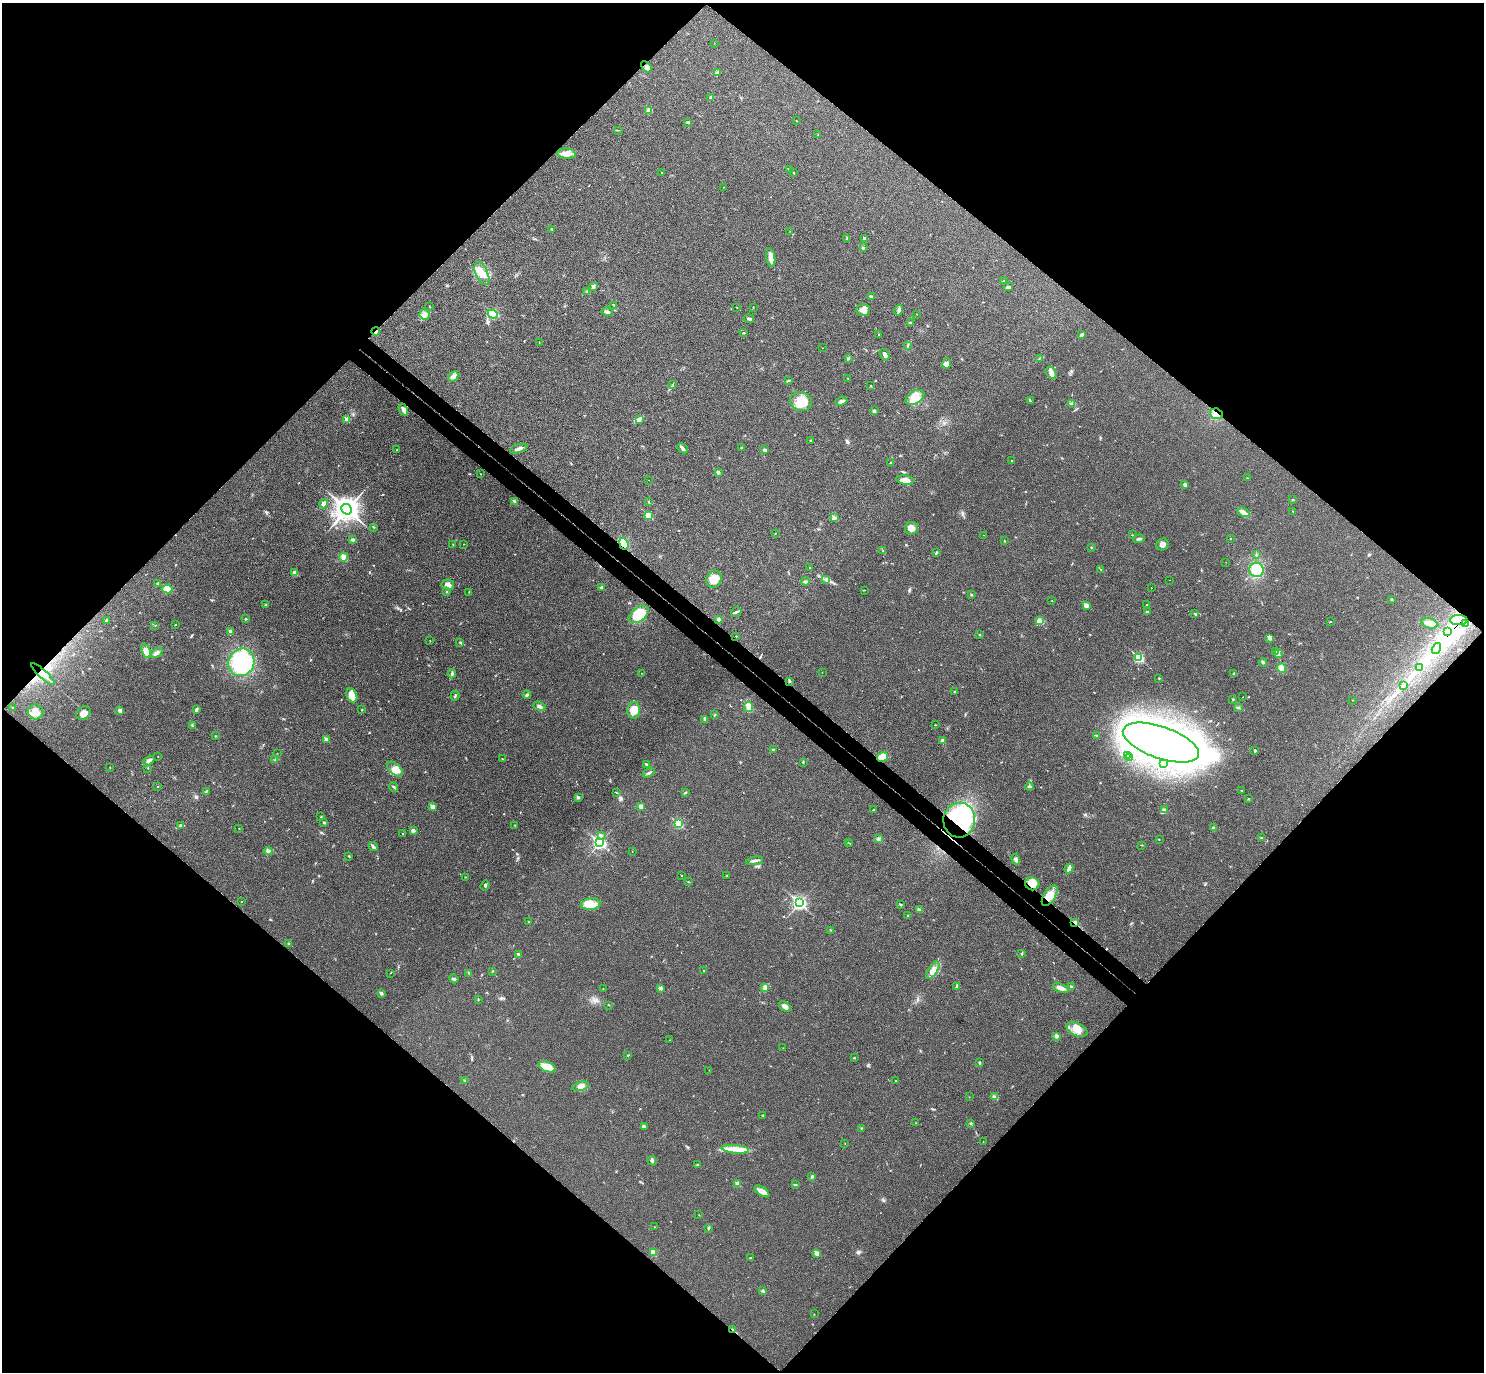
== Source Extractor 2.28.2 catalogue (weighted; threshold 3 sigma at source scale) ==
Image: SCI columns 42-5968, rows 201-5679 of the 6013 x 6020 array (HDU 1 of 3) = the unmasked area's bounding box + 8 px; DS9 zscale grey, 4 x 4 block average (1 PNG px = mean of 4 x 4 image px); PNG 1486 x 1374 px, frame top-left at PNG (2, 3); each listed source drawn as its Kron ellipse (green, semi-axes under 4 px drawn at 4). Shown black and unused: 51% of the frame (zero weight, under 3 of 4 exposures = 6% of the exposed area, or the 3 px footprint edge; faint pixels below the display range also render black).
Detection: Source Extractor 2.28.2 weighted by HDU 2 'WHT'. Background 0.0295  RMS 0.0047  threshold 0.0214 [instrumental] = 3 sigma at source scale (4.5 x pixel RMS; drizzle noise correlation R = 1.50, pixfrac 1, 0.05/0.05 arcsec/px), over >= 5 px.
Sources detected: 342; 5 inside a brighter object's white glare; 3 cosmic-ray / hot-pixel residue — neither listed nor drawn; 3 coinciding with a brighter row at this scale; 10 inside a brighter listed object's ellipse — not listed separately; the other 321 listed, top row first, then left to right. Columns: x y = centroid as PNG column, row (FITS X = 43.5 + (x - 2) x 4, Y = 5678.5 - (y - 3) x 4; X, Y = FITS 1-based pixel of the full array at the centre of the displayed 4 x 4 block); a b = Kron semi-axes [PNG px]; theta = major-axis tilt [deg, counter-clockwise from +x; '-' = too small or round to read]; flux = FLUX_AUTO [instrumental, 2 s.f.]
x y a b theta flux
714 43 2 2 - 0.62
646 67 6 4 -45 8.3
717 72 3 2 - 3.5
710 97 2 2 - 1.3
649 110 4 4 - 13
796 121 2 2 - 0.87
688 122 3 2 - 2.6
618 130 2 2 - 0.81
818 135 3 2 - 1.5
567 154 9 5 -6 20
789 169 2 2 - 1
662 173 2 2 - 2.9
794 173 2 2 - 1.2
724 187 2 2 - 0.61
552 229 2 2 - 1.2
790 231 2 2 - 0.61
847 238 2 2 - 2.2
864 238 3 2 - 3
863 248 2 2 - 2.2
771 257 9 3 -81 28
482 274 12 6 -67 28
1003 281 2 2 - 1.6
593 287 3 3 - 5.6
1008 287 5 2 - 5.6
587 291 4 2 - 2.7
871 297 3 2 - 3.3
614 305 2 2 - 0.78
429 306 2 2 - 0.75
737 307 2 2 - 1.2
753 307 3 2 - 1.1
863 310 7 6 - 25
899 310 5 3 - 6.4
607 312 6 3 -15 6.8
493 314 5 2 - 110
916 314 2 2 - 0.91
424 315 5 5 - 12
749 318 5 3 - 4.5
910 323 3 2 - 3.4
376 331 4 2 - 3
743 333 3 2 - 2
878 335 2 2 - 0.98
1081 335 4 3 - 4
539 342 2 2 - 1
908 345 3 2 - 2.2
822 348 2 2 - 0.57
885 355 6 3 -58 9
1039 358 2 2 - 0.97
848 359 3 2 - 1.5
947 364 5 4 - 6.7
1051 373 6 5 - 14
453 376 6 4 47 9.2
847 378 2 2 - 0.47
789 380 3 2 - 2.1
672 384 2 2 - 0.85
871 386 2 2 - 1.5
915 397 10 6 30 37
801 401 11 9 -21 45
841 401 6 3 19 7.5
1030 401 3 2 - 2.3
1072 403 3 2 - 3.2
403 410 6 3 -61 11
874 411 3 2 - 5.9
1216 414 6 5 - 17
347 419 2 2 - 47
639 419 2 2 - 2.6
810 440 2 2 - 1.3
519 448 9 3 17 9
683 448 6 3 -45 6.8
741 448 2 2 - 1
397 450 2 2 - 1.1
765 450 4 2 - 7
1012 460 2 2 - 1.8
891 463 3 2 - 2.1
718 472 3 2 - 5.9
481 474 2 2 - 1.2
1248 478 2 2 - 0.78
649 480 2 2 - 0.48
905 480 9 4 -9 17
1185 485 3 3 - 5
1292 499 2 2 - 2.1
514 501 4 2 - 3.8
649 502 3 2 - 1.6
323 504 5 4 - 12
347 509 5 5 - 2500
1293 511 2 2 - 1.2
1243 512 6 4 -19 9.6
649 515 2 2 - 84
834 518 3 2 - 2.6
374 527 2 2 - 1.8
911 528 7 6 - 17
775 533 2 2 - 1.2
984 535 2 2 - 0.4
1132 535 2 2 - 1.1
1230 538 2 2 - 2.6
1139 539 5 2 - 5.1
353 540 2 2 - 10
1004 541 2 2 - 1.6
453 544 2 2 - 0.89
463 544 2 2 - 0.71
624 544 6 3 -69 90
1162 544 6 5 - 12
1091 547 3 2 - 1.5
883 551 2 2 - 0.99
936 553 3 2 - 2.5
1256 554 2 2 - 1.6
344 557 4 4 - 12
1226 562 2 2 - 0.42
810 568 2 2 - 3.4
1101 570 2 2 - 1.5
1256 570 7 7 - 71
295 573 3 3 - 13
714 579 9 7 66 40
826 580 3 2 - 1.9
1169 580 2 2 - 0.48
805 581 4 3 - 4.3
158 583 3 2 - 2
448 585 6 5 - 11
601 587 3 3 - 4.5
1151 588 2 2 - 0.99
167 589 5 4 - 29
864 590 2 2 - 1
447 592 2 2 - 0.88
469 592 2 2 - 0.99
971 595 2 2 - 6.4
1392 599 3 2 - 1.9
1052 601 2 2 - 2
1146 604 2 2 - 1.1
266 605 3 2 - 2.5
1086 605 2 2 - 35
736 612 5 2 - 5.1
1148 612 4 2 - 3.9
1195 613 4 2 - 2.6
639 614 11 6 38 80
246 619 3 2 - 2.2
719 619 3 2 - 5.3
106 620 3 2 - 2.6
1459 620 9 5 0 29
1040 621 4 3 - 5.5
1330 622 3 2 - 1.2
1429 623 8 5 -18 18
1466 624 3 2 - 3.3
155 625 2 2 - 0.75
175 625 2 2 - 1.3
230 631 2 2 - 18
1448 631 2 2 - 1.1
979 635 2 2 - 5.6
736 636 2 2 - 2.6
1270 638 3 2 - 7.9
430 641 2 2 - 1
460 642 3 2 - 2.5
1436 649 6 2 58 9.1
146 651 7 4 -63 27
1276 651 2 2 - 0.89
156 653 6 3 35 9.9
1278 653 3 2 - 2
1138 658 3 2 - 250
241 662 14 13 - 230
1263 662 4 2 - 3.8
1420 667 2 2 - 1
1281 668 5 4 - 28
822 672 2 2 - 0.7
641 673 2 2 - 0.54
43 674 15 2 -42 22
452 674 4 2 - 5.9
1234 674 4 2 - 3.8
1159 678 2 2 - 1.9
790 681 3 2 - 3
1403 685 2 2 - 1.4
955 692 3 2 - 2.6
352 695 7 5 -65 40
527 695 4 3 - 4.7
455 696 5 2 - 3.2
1243 697 2 2 - 0.53
1233 699 2 2 - 1.8
1352 700 2 2 - 0.69
539 706 6 3 -19 6.5
748 707 5 2 - 38
1238 707 3 2 - 3.3
12 708 2 2 - 1
196 709 4 2 - 6.1
362 710 2 2 - 1.2
634 710 8 6 86 27
120 711 2 2 - 23
35 712 8 7 - 22
83 713 8 5 43 17
715 715 3 2 - 1.7
705 719 4 3 - 5.2
192 725 3 2 - 2.6
935 725 2 2 - 1.4
1097 735 3 2 - 1.7
215 736 2 2 - 1.1
327 739 2 2 - 33
943 741 2 2 - 2.6
1161 743 40 16 -19 2400
773 749 3 2 - 1.9
1255 750 3 2 - 3.1
277 753 2 2 - 0.62
1128 755 2 2 - 2.1
158 756 2 2 - 0.74
883 757 5 4 - 74
1130 757 2 2 - 2.6
275 759 2 2 - 1.5
502 759 2 2 - 0.85
149 761 6 3 32 8.7
803 762 3 2 - 2.9
1163 763 2 2 - 4.4
646 764 3 2 - 3.5
110 768 2 2 - 0.8
148 768 2 2 - 1.4
395 769 9 5 -42 23
649 773 6 2 32 4.6
157 786 2 2 - 1.1
393 787 5 2 - 3.2
1030 787 4 2 - 3.7
206 791 4 2 - 3.5
1242 791 2 2 - 0.93
616 792 2 2 - 0.9
685 792 3 2 - 2.6
578 797 4 3 - 4.1
1248 799 2 2 - 0.98
432 806 2 2 - 27
641 806 3 2 - 12
873 810 2 2 - 1.5
1164 810 3 3 - 6.2
321 817 2 2 - 1.5
959 820 17 16 - 270
324 823 2 2 - 3.1
678 824 2 2 - 230
181 825 3 3 - 4.7
515 825 2 2 - 1.2
239 828 2 2 - 0.69
1213 828 3 2 - 4.5
413 830 4 3 - 4.9
402 833 2 2 - 1.2
602 835 2 2 - 2.2
1261 838 2 2 - 1.5
878 839 4 3 - 4.5
1159 839 2 2 - 1.5
848 842 2 2 - 0.89
599 843 3 2 - 620
850 844 2 2 - 0.92
1141 845 2 2 - 1.1
373 847 5 3 - 6.1
268 851 4 3 - 8.8
632 851 2 2 - 1.4
349 856 2 2 - 2.2
1016 859 5 3 - 7.6
755 861 8 3 9 7.5
1069 869 5 3 - 7
681 875 2 2 - 1.1
727 875 2 2 - 1.2
465 877 2 2 - 1.7
688 882 2 2 - 1.7
1032 884 7 6 - 31
485 886 5 2 - 3.9
1050 896 11 6 59 35
242 901 2 2 - 0.76
799 903 3 2 - 710
591 904 9 6 7 30
901 905 2 2 - 2
920 910 3 3 - 7.9
907 915 2 2 - 1.5
529 922 2 2 - 2.1
1075 922 2 2 - 4.5
830 930 2 2 - 0.97
289 943 3 2 - 1.5
1022 953 3 2 - 2.4
518 955 2 2 - 7.4
933 970 10 4 56 19
492 971 2 2 - 1
703 971 2 2 - 2.1
390 973 2 2 - 0.78
469 973 2 2 - 1.6
454 979 4 2 - 3.7
956 986 3 2 - 1.6
765 987 3 3 - 4.4
1071 987 3 2 - 2.9
660 988 3 2 - 6.3
1061 988 8 3 -19 15
603 989 2 2 - 0.99
381 993 2 2 - 17
478 999 2 2 - 1.9
609 1005 2 2 - 0.99
785 1007 7 4 -35 13
1077 1030 11 6 -23 33
1057 1036 3 3 - 4.4
669 1040 2 2 - 0.74
783 1048 2 2 - 0.45
628 1055 2 2 - 1.2
854 1058 3 2 - 1.7
980 1063 3 2 - 3.5
547 1067 9 5 -18 41
709 1070 2 2 - 0.65
465 1080 2 2 - 1.3
896 1081 2 2 - 3.2
580 1086 8 3 14 11
969 1097 2 2 - 0.72
995 1097 3 3 - 4.5
763 1115 2 2 - 1.6
916 1123 2 2 - 0.99
971 1123 2 2 - 2.1
644 1127 4 2 - 9.3
861 1128 2 2 - 2
983 1142 2 2 - 0.72
845 1144 2 2 - 0.54
735 1149 13 3 -5 27
652 1161 5 2 - 4.5
698 1165 4 2 - 1.6
812 1177 3 3 - 3.4
738 1184 2 2 - 41
795 1185 3 2 - 2.5
762 1191 8 4 -35 18
699 1215 2 2 - 0.63
654 1227 2 2 - 0.71
708 1228 3 2 - 2.7
653 1252 3 3 - 13
817 1253 2 2 - 35
750 1258 2 2 - 3.1
763 1291 4 2 - 3.3
814 1314 2 2 - 1
733 1330 2 2 - 8.8
Overlapping masked pixels (flux is a lower limit): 11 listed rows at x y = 376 331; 1216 414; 624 544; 1459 620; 43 674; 883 757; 959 820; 1032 884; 1050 896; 1075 922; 733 1330
Diffuse or blended objects may show on this block-average render without a row.